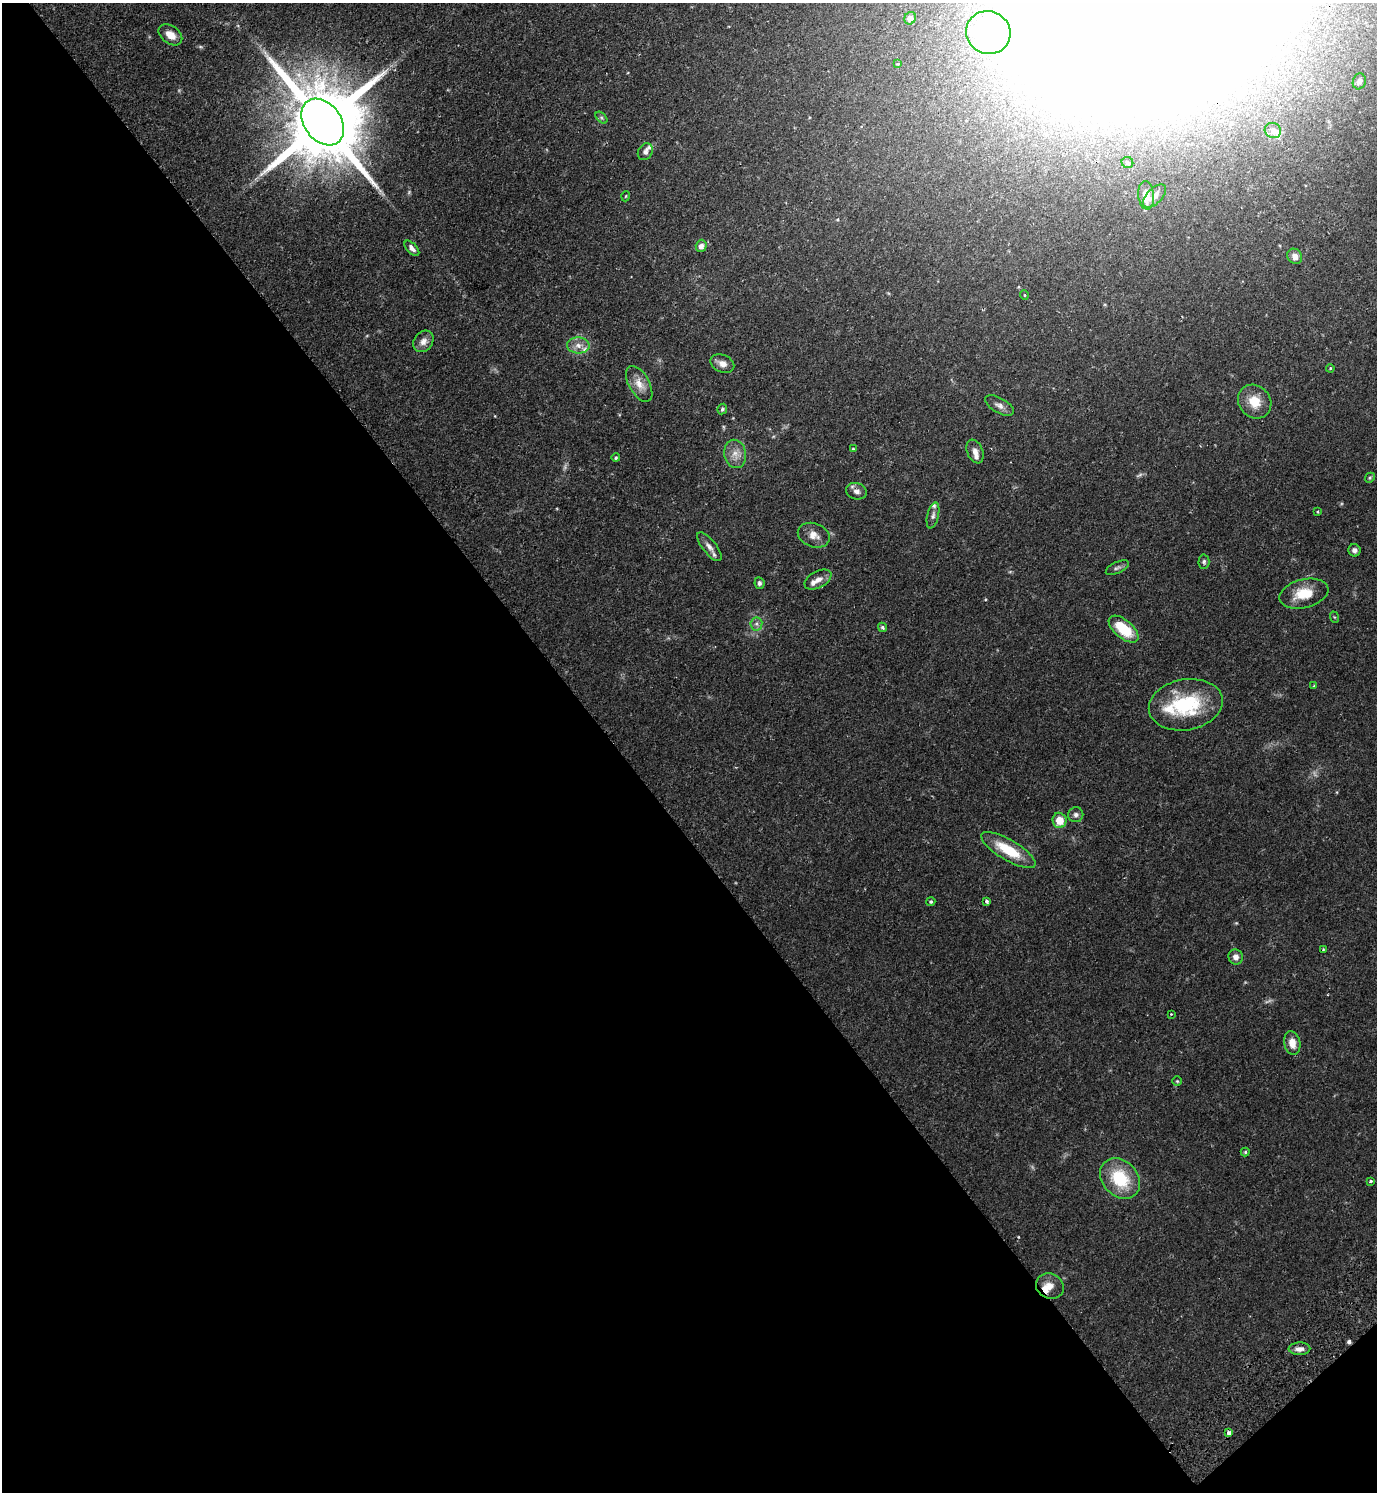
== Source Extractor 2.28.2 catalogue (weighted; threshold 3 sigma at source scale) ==
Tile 14 of 4 x 4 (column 2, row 4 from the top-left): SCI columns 1575-2949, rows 48-1537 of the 6039 x 6055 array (HDU 1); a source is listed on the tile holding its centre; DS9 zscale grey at full resolution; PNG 1379 x 1494 px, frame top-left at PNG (2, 3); each listed source drawn as its Kron ellipse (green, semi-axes under 4 px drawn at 4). Shown black and unused: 45% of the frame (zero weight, under 2 of 3 exposures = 3% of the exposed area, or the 3 px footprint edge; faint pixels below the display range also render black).
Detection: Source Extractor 2.28.2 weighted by HDU 2 'WHT'; one run over the whole footprint, this tile lists its part. Background 0.0499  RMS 0.0044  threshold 0.02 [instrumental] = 3 sigma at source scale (4.5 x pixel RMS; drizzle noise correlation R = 1.50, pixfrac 1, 0.05/0.05 arcsec/px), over >= 5 px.
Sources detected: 79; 6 too faint to see at this stretch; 1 inside a brighter object's white glare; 1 cosmic-ray / hot-pixel residue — neither listed nor drawn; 8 inside a brighter listed object's ellipse — not listed separately; the other 63 listed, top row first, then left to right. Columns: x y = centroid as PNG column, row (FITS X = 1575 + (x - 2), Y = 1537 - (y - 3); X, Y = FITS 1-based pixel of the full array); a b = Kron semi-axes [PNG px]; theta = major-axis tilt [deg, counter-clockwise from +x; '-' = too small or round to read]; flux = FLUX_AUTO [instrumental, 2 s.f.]
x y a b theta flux
910 18 6 5 - 2.2
988 33 22 21 - 71
170 35 13 8 -36 4.1
898 64 4 4 - 0.39
1359 81 8 6 73 1.5
601 118 7 4 -45 0.76
323 122 26 18 -53 7000
1273 130 8 7 - 1.5
645 152 9 7 59 1.5
1127 162 6 5 - 0.98
1146 195 14 8 -84 6
626 196 5 3 - 0.36
1154 196 15 7 45 2.9
701 246 6 5 - 2.1
412 248 9 5 -47 1.7
1295 256 8 7 - 2.7
1024 295 5 3 - 0.35
423 341 11 9 52 2.9
578 345 11 8 -4 3.1
722 364 12 8 -24 3.1
1330 368 4 3 - 0.4
639 384 20 10 -60 5
1255 402 18 15 -47 7.5
999 405 16 7 -29 2.2
722 409 5 4 - 0.74
853 449 4 3 - 0.44
975 452 12 8 -67 2.5
735 454 14 11 -78 4.1
616 458 4 4 - 0.56
1370 478 5 4 - 0.66
856 491 10 8 -16 2.3
1317 512 3 2 - 0.39
933 515 13 5 76 1.6
814 535 16 11 -22 4
709 547 17 6 -51 2.8
1354 550 6 6 - 1.5
1204 562 7 5 86 0.94
1117 568 12 5 25 1.2
818 579 14 8 28 2.7
759 583 6 5 - 1
1304 594 25 14 14 10
1334 617 6 4 -70 0.46
756 624 6 6 - 1.3
882 627 5 4 - 0.89
1123 629 18 9 -40 14
1314 686 4 4 - 0.42
1186 705 37 25 10 32
1076 815 7 7 - 1.5
1059 820 7 7 - 6.5
1008 850 31 10 -30 14
987 901 3 3 - 1.1
931 902 4 4 - 0.76
1323 949 4 3 - 0.36
1236 957 8 7 - 2.3
1171 1014 3 2 - 0.34
1292 1043 12 8 -79 4.5
1177 1081 4 4 - 0.49
1245 1152 4 4 - 0.57
1120 1178 22 17 -47 20
1370 1181 3 3 - 1.1
1050 1286 14 12 -28 4.6
1299 1349 11 6 2 2.3
1229 1433 3 3 - 2.8
Overlapping masked pixels (flux is a lower limit): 1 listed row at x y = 323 122